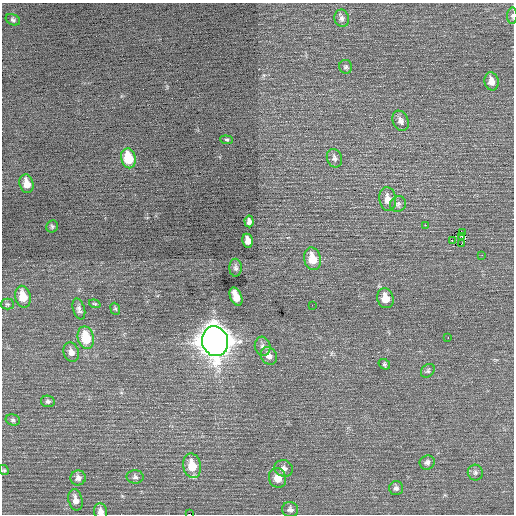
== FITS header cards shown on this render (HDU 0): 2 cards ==
NAXIS1  =                  512 / Axis length
NAXIS2  =                  512 / Axis length

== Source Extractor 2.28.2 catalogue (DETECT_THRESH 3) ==
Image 512 x 512 px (HDU 0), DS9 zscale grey, 1 PNG px = 1 image px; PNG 516 x 516 px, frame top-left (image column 1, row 512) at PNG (2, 3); each listed source drawn as its Kron ellipse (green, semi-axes under 4 px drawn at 4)
Background 0.206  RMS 0.79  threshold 2.37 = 3 sigma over >= 5 px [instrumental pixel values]
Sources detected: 54; all 54 listed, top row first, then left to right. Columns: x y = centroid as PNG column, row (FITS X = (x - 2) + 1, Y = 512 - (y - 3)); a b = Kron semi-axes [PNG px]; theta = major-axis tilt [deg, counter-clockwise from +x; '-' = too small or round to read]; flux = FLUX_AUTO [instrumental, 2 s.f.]
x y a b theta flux
512 16 8 5 88 110
342 18 9 7 -77 200
13 20 7 5 -25 120
346 67 7 6 - 120
491 81 9 7 -78 410
401 121 10 7 -66 280
227 140 6 4 -6 77
128 158 10 7 -76 1600
334 158 9 7 -69 200
27 184 9 7 -74 590
388 199 12 8 -81 510
398 204 8 7 - 160
249 221 6 4 -86 190
425 225 2 2 - 260
52 226 6 5 - 94
462 232 2 2 - 31
461 236 3 2 - 79
248 241 7 5 -79 360
452 241 3 2 - 43
461 244 3 2 - 180
482 255 2 2 - 35
312 259 11 8 -76 930
236 268 9 6 -88 150
23 297 11 7 -77 880
236 297 9 5 -67 760
385 298 10 8 -74 750
7 304 7 5 -1 82
95 304 6 4 -19 60
312 305 2 2 - 47
79 309 11 6 -73 180
115 309 6 4 -67 81
448 337 3 2 - 84
86 338 11 8 -77 1600
215 341 15 13 -71 72000
263 346 9 7 -74 220
71 352 10 7 -73 290
269 356 9 8 - 310
384 364 6 5 - 80
428 371 8 6 46 110
48 401 7 5 -11 130
13 420 7 5 -14 110
427 462 7 7 - 170
192 466 12 9 -77 1000
284 468 9 8 - 250
4 470 5 4 - 68
475 473 8 7 - 150
135 477 8 6 -2 170
78 478 7 7 - 220
278 478 10 8 -74 640
396 488 7 6 - 160
75 500 11 7 -77 340
290 510 8 7 - 190
101 511 8 6 -75 290
189 514 3 2 - 1800
At the frame edge (FLAGS 8, measured only in part): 3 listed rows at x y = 512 16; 101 511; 189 514